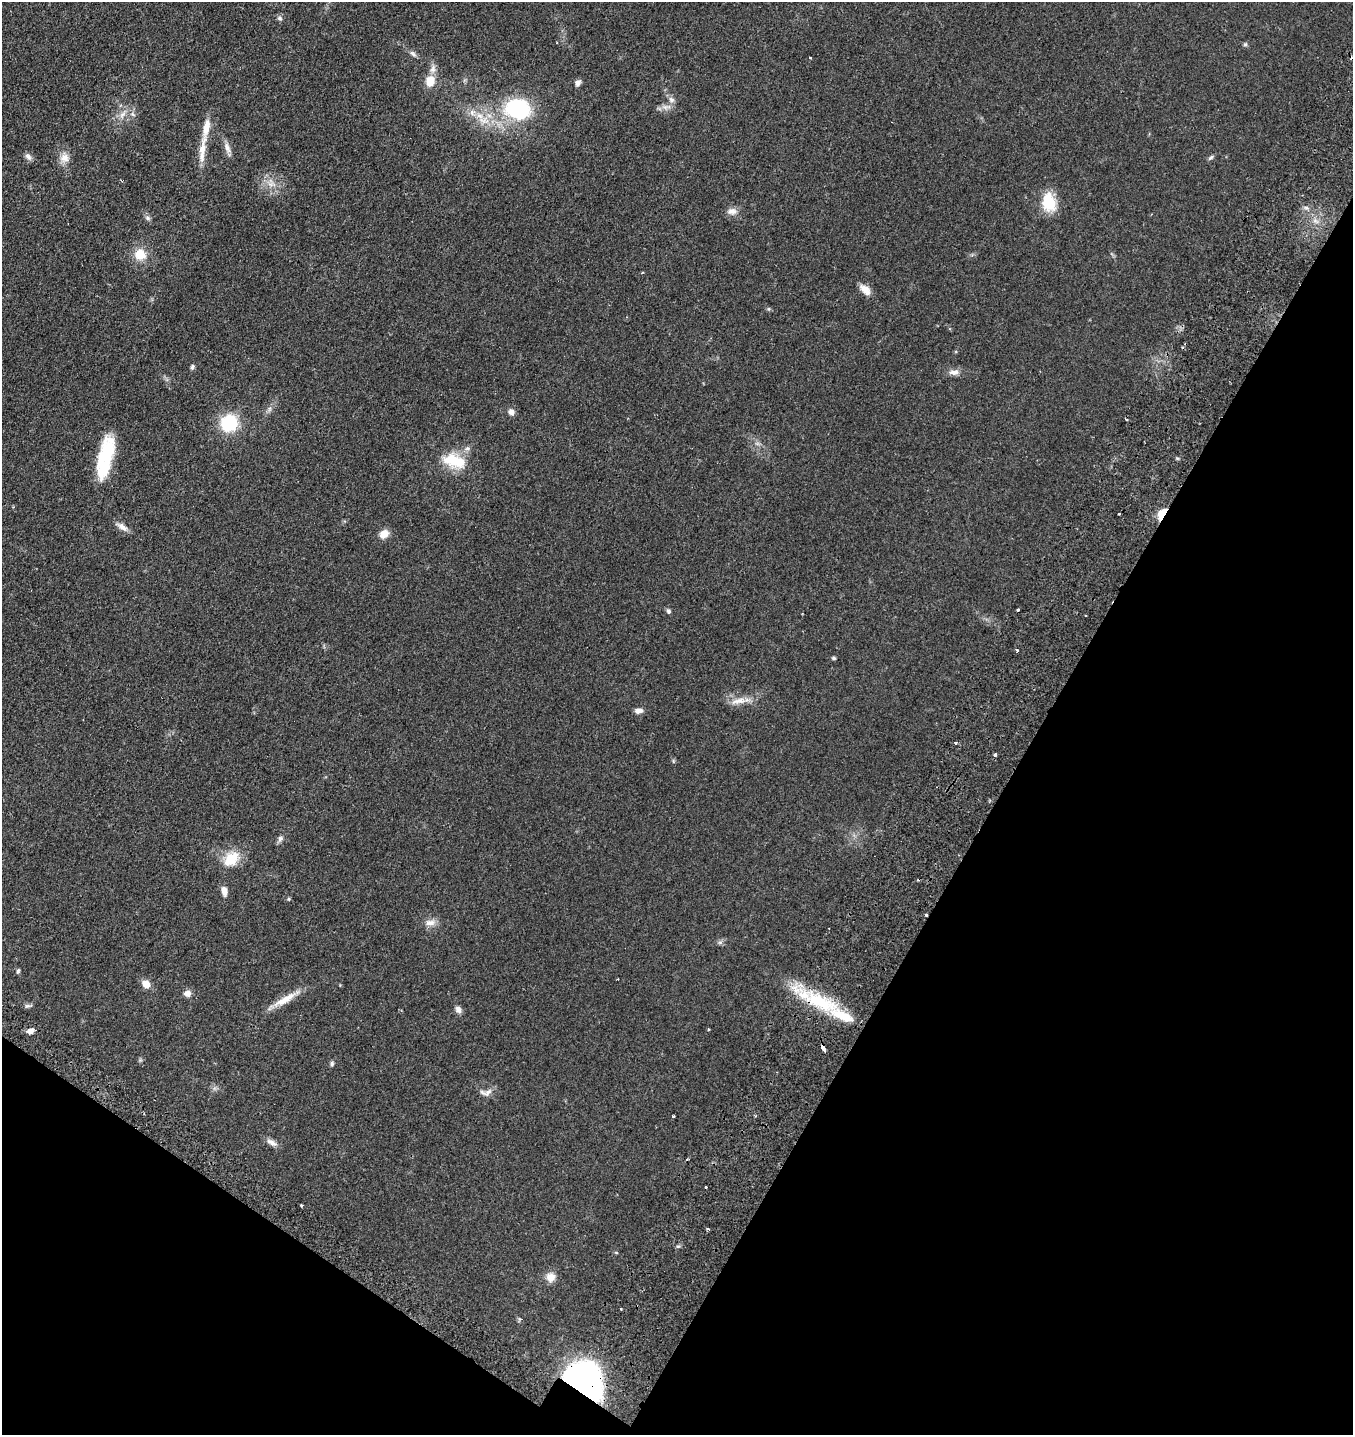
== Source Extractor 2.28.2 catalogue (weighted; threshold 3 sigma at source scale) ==
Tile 15 of 4 x 4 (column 3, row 4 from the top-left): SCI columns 3101-4451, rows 160-1592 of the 6106 x 6096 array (HDU 1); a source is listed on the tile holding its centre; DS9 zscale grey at full resolution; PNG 1355 x 1437 px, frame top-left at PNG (2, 2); no overlay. Shown black and unused: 29% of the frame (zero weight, under 2 of 3 exposures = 8% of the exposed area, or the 3 px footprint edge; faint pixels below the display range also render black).
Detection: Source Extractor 2.28.2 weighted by HDU 2 'WHT'; one run over the whole footprint, this tile lists its part. Background 0.0784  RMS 0.0077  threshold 0.0348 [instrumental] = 3 sigma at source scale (4.5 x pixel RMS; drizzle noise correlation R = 1.50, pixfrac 1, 0.05/0.05 arcsec/px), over >= 5 px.
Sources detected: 79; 4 cosmic-ray / hot-pixel residue — not listed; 2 inside a brighter listed object's ellipse — not listed separately; the other 73 listed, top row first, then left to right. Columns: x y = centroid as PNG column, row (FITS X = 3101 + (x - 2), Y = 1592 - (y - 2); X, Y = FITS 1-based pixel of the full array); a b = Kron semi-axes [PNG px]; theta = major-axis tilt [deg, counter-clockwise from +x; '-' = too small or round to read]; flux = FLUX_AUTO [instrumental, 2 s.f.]
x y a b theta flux
279 18 8 6 -32 1.7
1245 44 6 5 - 1.2
413 54 10 6 -37 2.1
810 58 3 3 - 0.99
433 69 10 9 - 3.6
430 81 12 10 76 10
578 83 7 6 - 2.9
671 100 9 7 -44 2.7
665 107 11 7 3 3.7
518 109 14 11 -7 100
122 114 13 7 56 4.4
484 120 19 11 -11 12
227 148 17 7 -67 4.3
202 150 47 7 82 12
28 157 11 6 -45 2.6
1211 157 9 4 39 1.5
64 158 12 12 - 6
271 184 15 7 -12 5.2
1049 202 22 15 -75 21
732 211 14 9 5 4.6
147 218 8 5 -28 1.7
140 254 14 13 - 13
865 290 16 9 -45 6.7
769 309 6 4 90 0.9
192 367 7 4 75 1.5
954 372 15 8 2 4.2
269 409 7 4 72 1.6
511 412 9 7 -63 3.1
229 423 14 13 - 41
467 448 8 6 20 2.2
106 454 45 14 76 43
454 461 29 14 -16 25
1119 514 3 3 - 3.7
1162 514 10 5 60 30
122 527 17 7 -33 4.3
384 534 10 8 35 7.9
1018 610 3 3 - 2.1
668 611 6 5 - 1.8
1017 650 3 3 - 1.2
834 658 5 4 - 1.1
739 701 28 7 8 8.2
638 711 11 6 2 3.3
955 743 4 3 - 0.93
995 755 4 3 - 1.9
673 761 6 4 -72 0.91
280 839 9 6 75 2.2
231 859 25 17 41 17
224 891 11 7 -78 5.1
289 899 5 4 - 0.81
926 915 3 3 - 1.5
430 923 16 8 4 5
18 971 6 4 71 1.2
146 984 7 6 - 8.9
187 993 7 7 - 4.4
286 999 41 8 31 12
820 1002 53 18 -22 48
28 1006 10 5 12 1.6
458 1009 9 7 -52 3.1
708 1029 4 3 - 0.62
31 1031 8 6 16 3.7
823 1048 6 3 -61 3.8
140 1060 5 5 - 1
332 1064 7 5 82 1.4
487 1092 14 8 39 4.2
673 1116 3 3 - 2.1
272 1142 16 7 -29 3.9
706 1187 3 3 - 1.5
301 1205 3 3 - 1
707 1229 3 3 - 1.5
616 1252 5 3 - 0.69
551 1277 10 10 - 7.4
621 1309 2 2 - 0.72
585 1379 33 26 -47 160
Overlapping masked pixels (flux is a lower limit): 5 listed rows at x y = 1162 514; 926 915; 820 1002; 823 1048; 585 1379